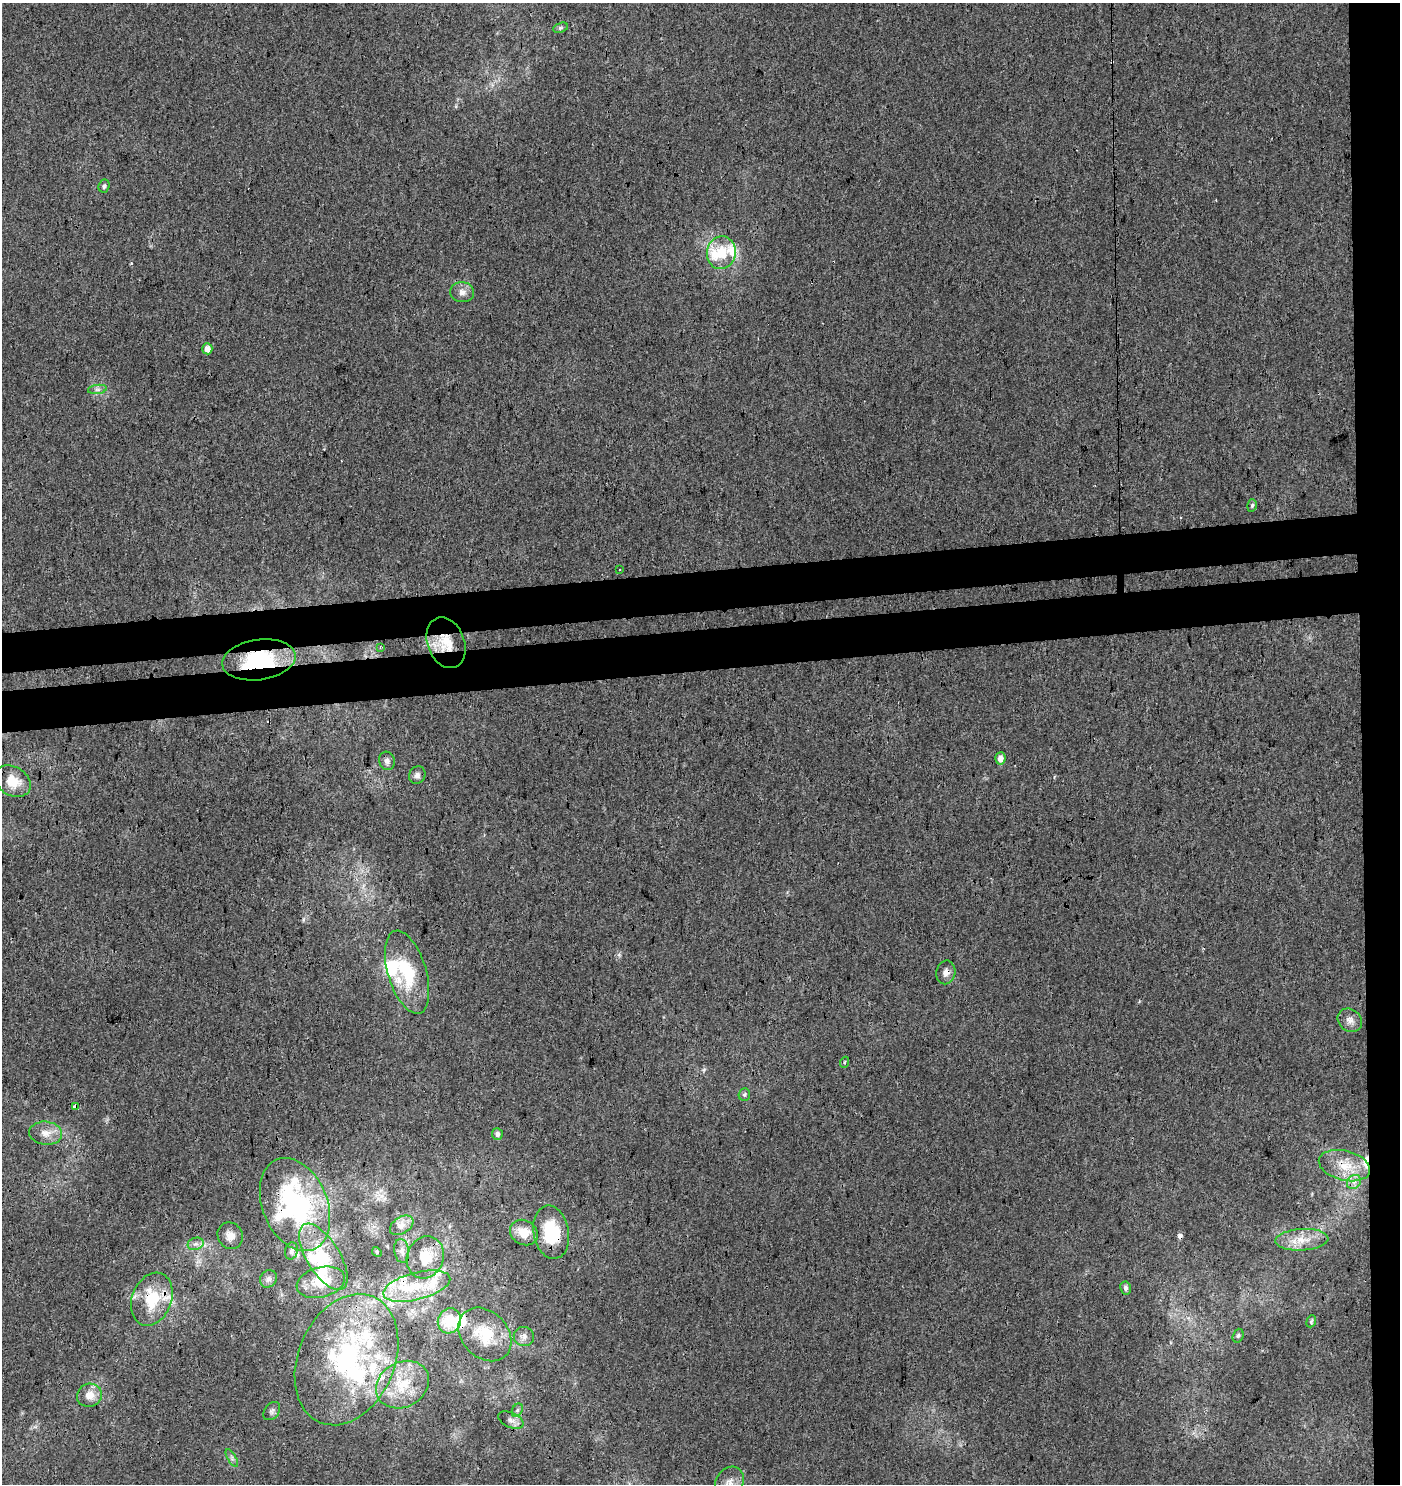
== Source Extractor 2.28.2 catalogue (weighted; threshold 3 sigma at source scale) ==
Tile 6 of 3 x 3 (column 3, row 2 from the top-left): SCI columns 2800-4197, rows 1534-3015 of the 4244 x 4552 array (HDU 1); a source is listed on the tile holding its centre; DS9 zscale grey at full resolution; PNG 1402 x 1486 px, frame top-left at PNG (2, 3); each listed source drawn as its Kron ellipse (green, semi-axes under 4 px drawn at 4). Shown black and unused: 8% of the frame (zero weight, under 3 of 4 exposures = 5% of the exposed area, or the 3 px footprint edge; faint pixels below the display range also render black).
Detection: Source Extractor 2.28.2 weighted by HDU 2 'WHT'; one run over the whole footprint, this tile lists its part. Background -0.00215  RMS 0.0037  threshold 0.0169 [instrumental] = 3 sigma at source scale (4.5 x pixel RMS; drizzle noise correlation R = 1.50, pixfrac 1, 0.0396/0.0396 arcsec/px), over >= 5 px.
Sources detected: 75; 3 inside a brighter object's white glare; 3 cosmic-ray / hot-pixel residue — neither listed nor drawn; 14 inside a brighter listed object's ellipse — not listed separately; the other 55 listed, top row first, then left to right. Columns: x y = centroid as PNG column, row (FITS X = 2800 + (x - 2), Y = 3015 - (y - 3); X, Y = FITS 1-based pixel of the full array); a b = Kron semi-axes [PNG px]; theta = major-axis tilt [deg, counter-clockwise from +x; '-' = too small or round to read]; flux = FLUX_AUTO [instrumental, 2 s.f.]
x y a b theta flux
561 28 8 5 19 0.69
104 186 7 5 66 0.81
721 253 16 14 82 9.3
462 292 12 10 -3 2.4
207 349 5 5 - 2.7
97 389 9 4 8 1.1
1252 505 6 4 74 0.68
619 570 3 3 - 0.74
446 643 26 18 -69 7.9
380 648 4 3 - 0.66
259 660 37 20 8 29
1000 758 6 5 - 2.5
387 761 9 8 - 1.5
417 775 9 8 - 1.4
13 781 19 14 -30 6.3
407 972 43 19 -73 19
946 972 12 9 78 2.1
1350 1020 13 11 -42 2.7
845 1062 6 3 70 0.4
744 1094 6 5 - 0.69
75 1107 4 4 - 8.5
46 1133 16 11 -6 4.1
497 1134 6 5 - 1.2
1344 1166 26 14 -14 9.1
1354 1182 8 6 44 1.5
295 1205 48 32 -68 65
402 1225 13 8 33 2.3
524 1232 14 12 -31 6.2
551 1232 27 17 -80 17
230 1236 14 12 -60 3.2
1302 1240 26 10 3 6.7
196 1244 8 6 19 1.5
291 1251 9 6 75 1.3
402 1251 12 7 -82 1.9
377 1252 5 4 - 0.42
323 1257 37 16 -59 14
425 1257 21 18 70 8.4
268 1279 9 8 - 1.3
321 1282 24 15 15 8
417 1286 34 13 14 13
1126 1288 6 5 - 1.1
152 1299 27 19 69 16
449 1321 13 11 65 9.2
1311 1321 6 4 69 0.59
485 1334 30 23 -46 13
524 1336 10 9 - 1.8
1238 1336 7 5 72 0.76
347 1360 68 48 67 64
402 1385 28 22 30 13
89 1395 12 11 - 4.5
517 1410 7 5 61 0.82
272 1411 10 7 53 1.2
511 1420 13 7 -24 2
232 1458 10 4 -61 0.98
729 1482 16 13 58 4.8
Overlapping masked pixels (flux is a lower limit): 10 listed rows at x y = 446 643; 259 660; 946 972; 75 1107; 1344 1166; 295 1205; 551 1232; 323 1257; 152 1299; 347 1360
Isophote crosses this tile's border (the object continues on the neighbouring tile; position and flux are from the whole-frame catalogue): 1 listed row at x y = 729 1482
Unlisted compact peaks at least as high as the median listed source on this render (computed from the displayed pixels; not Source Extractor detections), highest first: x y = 619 955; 131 263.